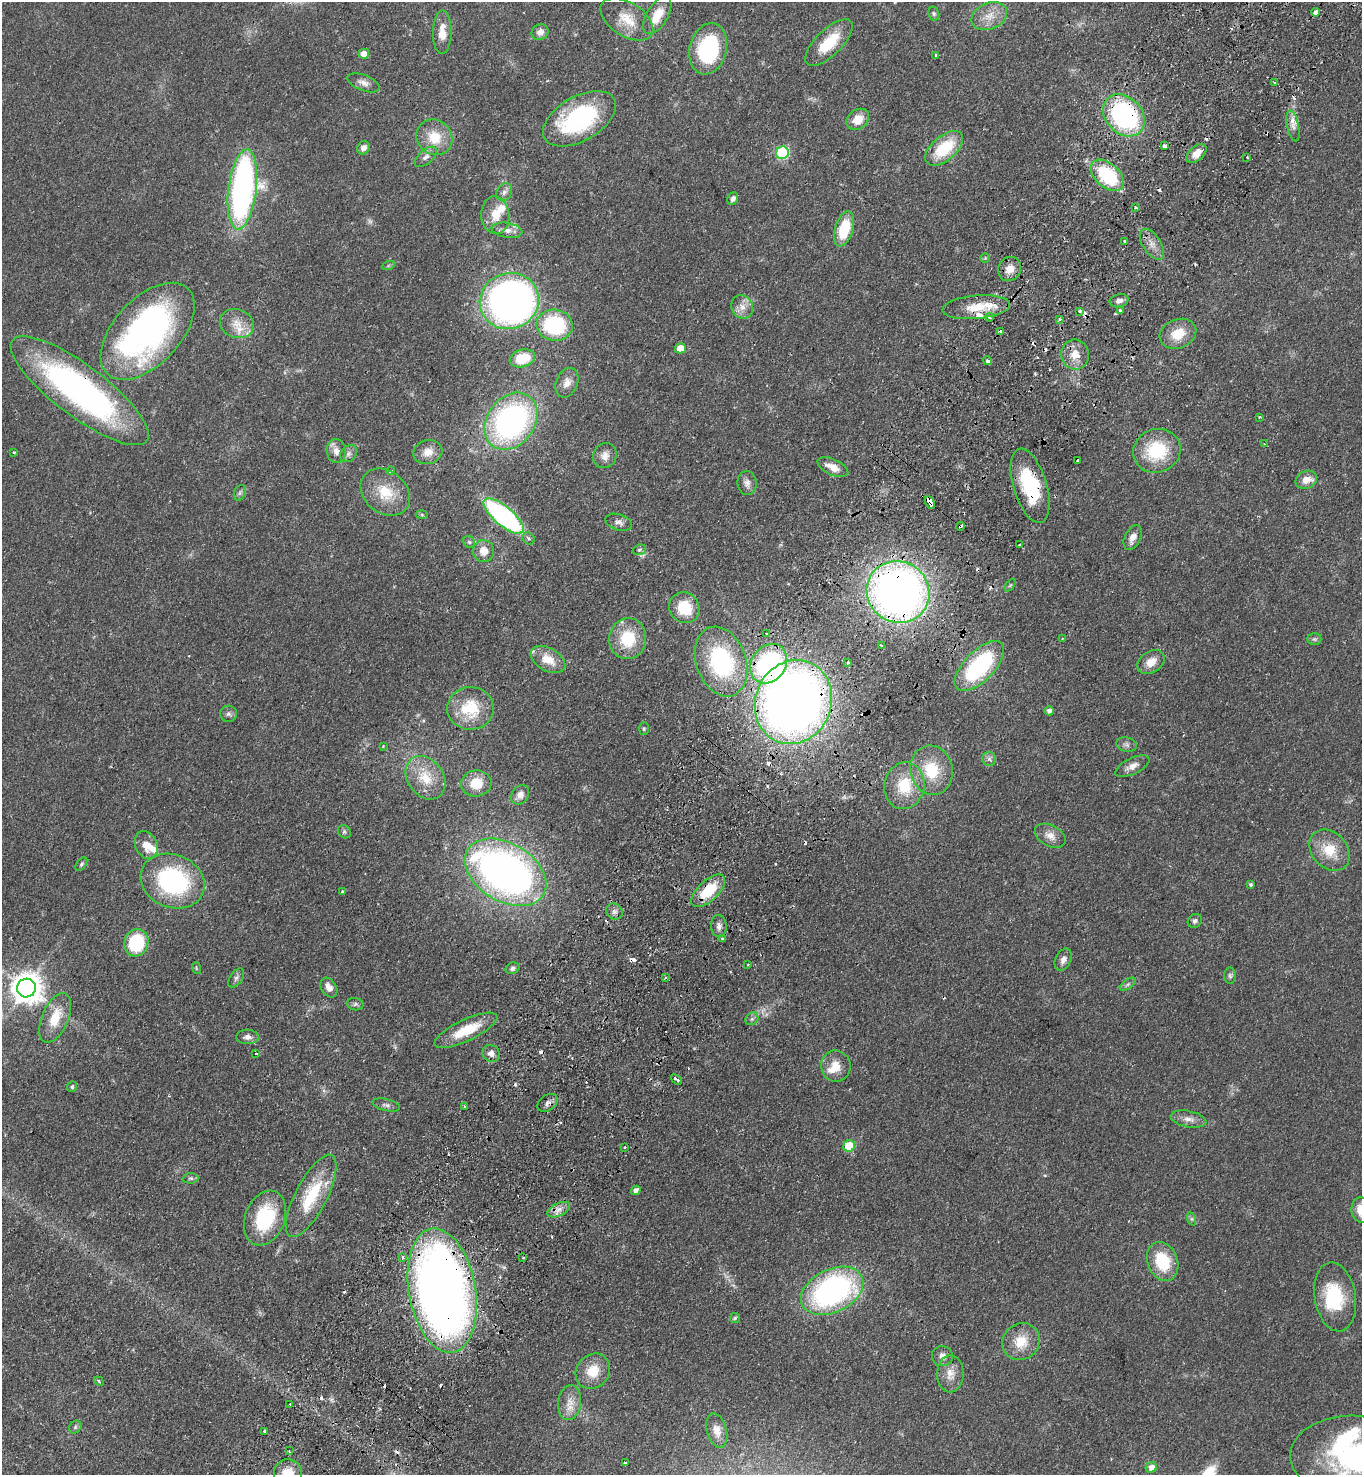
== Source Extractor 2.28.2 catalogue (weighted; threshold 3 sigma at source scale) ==
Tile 10 of 4 x 4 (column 2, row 3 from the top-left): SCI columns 1720-3079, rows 1523-2995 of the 6019 x 5989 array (HDU 1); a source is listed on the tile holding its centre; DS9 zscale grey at full resolution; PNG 1364 x 1477 px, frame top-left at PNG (2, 2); each listed source drawn as its Kron ellipse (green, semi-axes under 4 px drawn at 4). Shown black and unused: <1% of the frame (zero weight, under 2 of 3 exposures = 4% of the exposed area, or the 3 px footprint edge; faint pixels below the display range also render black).
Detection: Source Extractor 2.28.2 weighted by HDU 2 'WHT'; one run over the whole footprint, this tile lists its part. Background 0.0484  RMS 0.0055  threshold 0.0247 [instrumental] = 3 sigma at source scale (4.5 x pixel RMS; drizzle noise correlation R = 1.50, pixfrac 1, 0.05/0.05 arcsec/px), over >= 5 px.
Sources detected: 219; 2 too faint to see at this stretch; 1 inside a brighter object's white glare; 25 cosmic-ray / hot-pixel residue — neither listed nor drawn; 8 inside a brighter listed object's ellipse — not listed separately; the other 183 listed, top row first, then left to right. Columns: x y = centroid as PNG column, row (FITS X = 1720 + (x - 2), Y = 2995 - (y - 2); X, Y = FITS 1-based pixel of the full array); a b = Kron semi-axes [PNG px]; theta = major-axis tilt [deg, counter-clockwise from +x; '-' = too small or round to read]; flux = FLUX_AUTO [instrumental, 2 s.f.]
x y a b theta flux
1316 12 4 3 - 2.9
934 14 7 5 -76 1.1
657 15 21 10 59 9.9
989 16 18 13 23 7.8
627 19 29 16 -33 12
442 32 22 9 89 7.3
540 32 9 7 33 2.9
829 43 30 13 44 18
708 49 26 18 75 48
364 54 5 5 - 4.2
936 56 3 3 - 1.4
363 83 17 7 -21 3.2
1274 83 3 3 - 0.74
1124 115 23 18 -46 85
579 119 40 22 29 62
858 119 12 9 38 7.8
1293 126 16 6 -79 3.5
434 137 19 17 -43 14
1164 146 4 3 - 8
363 148 7 6 - 2.8
944 148 22 12 41 23
782 153 6 6 - 58
1196 153 12 7 41 5
426 157 13 7 41 2.6
1247 157 2 2 - 0.44
1107 175 19 12 -41 38
242 189 40 14 83 180
504 192 9 7 58 2.2
733 198 7 5 64 1.6
1136 207 4 3 - 0.75
495 215 19 14 -85 8.6
844 229 18 9 73 20
507 230 15 7 -9 3.4
1125 242 3 3 - 1.3
1152 244 17 9 -57 4.6
985 258 4 4 - 0.6
388 266 6 4 19 0.79
1010 269 12 11 - 5.1
509 301 30 28 21 290
1119 301 9 6 13 2.5
742 307 12 10 -68 4.5
976 307 34 11 5 13
1120 310 3 3 - 2
1080 311 4 3 - 1.2
990 317 4 3 - 0.84
1060 319 4 3 - 0.9
237 323 17 14 -21 8
555 325 18 15 -5 46
148 331 59 33 47 170
1000 331 3 3 - 1.7
1178 334 19 14 22 11
680 348 5 5 - 7.8
1075 354 15 14 - 7.3
522 358 13 9 16 17
987 361 5 4 - 1.2
567 383 15 10 68 4.7
80 391 84 25 -37 160
1259 417 3 3 - 0.56
511 421 31 24 53 140
1264 444 3 3 - 0.57
336 451 12 9 -81 3.8
1157 451 24 21 20 29
13 452 3 3 - 0.79
428 452 14 12 15 5.5
348 454 10 7 46 2
605 456 13 11 58 4
1078 460 3 2 - 0.57
833 467 16 8 -25 6.3
391 471 4 3 - 0.58
1306 480 11 8 24 4.7
747 483 12 9 -83 3
1030 486 38 16 -73 34
385 492 27 21 -40 16
240 493 8 6 70 1.2
930 502 7 3 -64 21
422 515 6 4 -2 0.7
504 516 25 9 -40 110
618 522 13 8 -17 2.5
960 526 4 3 - 3.3
528 538 7 5 -41 1.5
1133 538 13 8 64 4.3
469 542 6 5 - 1
1019 545 3 2 - 0.95
639 550 7 5 17 1
484 551 11 10 - 5.4
1010 585 7 3 53 0.66
898 592 32 30 -37 340
684 608 16 14 -47 17
767 634 3 3 - 2.2
628 639 20 18 84 21
1062 639 3 2 - 0.49
1314 639 7 5 -1 1
881 645 3 3 - 0.56
548 660 19 11 -29 9.6
721 662 36 25 -70 57
848 662 3 3 - 1.2
1151 662 15 10 34 5.8
769 664 21 17 55 88
979 666 32 15 46 55
793 702 43 38 67 520
470 708 23 21 1 23
1049 711 4 4 - 1.8
228 714 8 8 - 1.7
644 729 6 5 - 0.79
1126 745 10 7 -13 1.9
383 746 3 2 - 0.45
989 759 7 7 - 1.6
1132 766 18 8 26 4.3
931 770 25 21 -75 20
426 778 23 18 -54 13
476 783 15 13 6 11
904 786 23 20 78 19
520 795 10 8 56 3.5
344 832 7 6 - 1.1
1050 836 16 10 -28 5
146 845 14 10 -65 7
1330 850 23 17 -48 14
81 864 7 4 53 0.91
505 872 44 29 -31 280
173 881 33 26 -22 68
1251 885 4 3 - 0.94
342 891 3 3 - 0.59
708 891 21 10 43 19
614 911 9 7 -44 2.1
1195 921 7 6 - 1.5
719 926 11 8 -86 2.5
722 939 4 3 - 0.92
136 943 14 12 73 30
1063 960 11 7 64 2.7
748 965 3 2 - 0.67
196 968 6 3 -72 0.6
513 968 7 5 21 1.6
1230 976 8 6 -87 1.2
236 978 11 6 56 1.8
666 978 4 3 - 0.56
1128 984 9 4 35 1.3
329 987 10 7 -58 3.8
26 988 9 9 - 830
355 1004 8 6 -12 1.4
55 1018 26 13 67 14
752 1019 7 5 44 1.2
466 1030 34 10 25 17
247 1037 11 7 0 2.6
491 1053 9 8 - 3.2
256 1054 4 2 - 0.34
836 1066 15 15 - 8
677 1079 6 3 -38 3.4
72 1087 5 4 - 0.86
547 1103 11 7 37 2
386 1105 14 6 -14 1.9
464 1107 3 3 - 0.91
1188 1119 18 8 -12 3.8
849 1146 6 5 - 21
625 1147 3 2 - 0.4
191 1178 8 5 4 1.2
636 1190 5 4 - 2.2
311 1196 45 16 63 28
559 1210 12 6 25 3.4
1361 1210 13 9 -82 9
265 1218 28 20 68 33
1192 1219 7 4 -71 0.89
403 1257 4 3 - 1.2
523 1258 3 3 - 0.7
1163 1261 20 15 -69 22
442 1291 63 33 -80 520
832 1291 33 21 26 130
1335 1297 35 20 -81 30
735 1318 5 5 - 0.92
1021 1342 19 18 - 12
942 1356 10 10 - 3.2
593 1371 19 16 50 11
950 1374 18 13 89 6.3
99 1381 5 3 - 0.71
569 1403 17 11 82 6.2
290 1404 3 3 - 0.61
75 1427 7 5 48 1
265 1431 3 3 - 2.5
717 1431 17 10 -74 4.6
289 1451 3 3 - 0.65
1350 1455 60 39 2 92
625 1463 4 3 - 1.1
1151 1467 6 5 - 3.4
288 1474 15 14 - 16
Overlapping masked pixels (flux is a lower limit): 10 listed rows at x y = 1124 115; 80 391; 1030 486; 930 502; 960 526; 898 592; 769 664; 793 702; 708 891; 442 1291
Isophote crosses this tile's border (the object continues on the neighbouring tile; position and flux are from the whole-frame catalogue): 4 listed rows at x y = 80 391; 1361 1210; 1350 1455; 288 1474